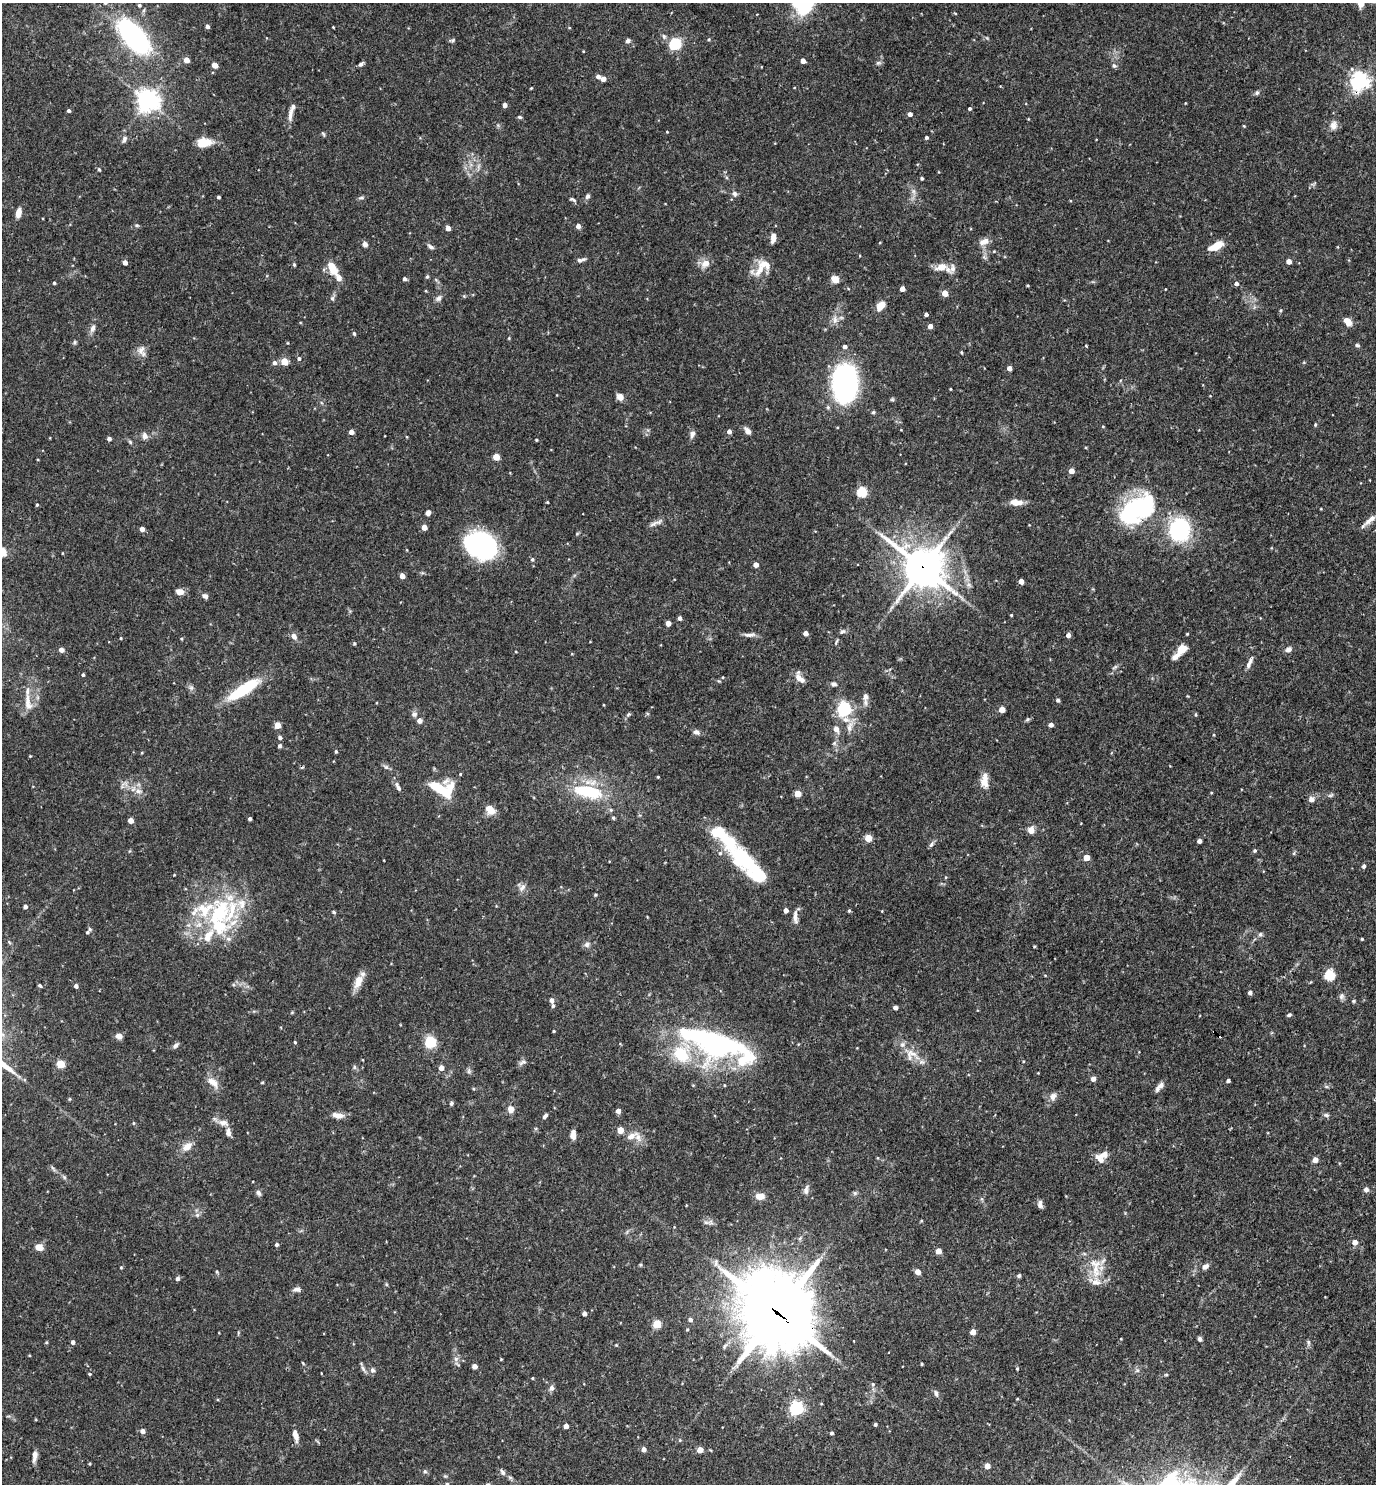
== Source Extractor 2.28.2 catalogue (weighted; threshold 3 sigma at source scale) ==
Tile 6 of 4 x 4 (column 2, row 2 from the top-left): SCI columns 1523-2896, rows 2967-4448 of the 5935 x 5931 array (HDU 1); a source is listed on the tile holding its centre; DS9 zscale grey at full resolution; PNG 1378 x 1486 px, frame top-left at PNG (2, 3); no overlay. Shown black and unused: <1% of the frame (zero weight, under 3 of 4 exposures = <1% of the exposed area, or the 3 px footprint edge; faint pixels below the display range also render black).
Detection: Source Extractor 2.28.2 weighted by HDU 2 'WHT'; one run over the whole footprint, this tile lists its part. Background 0.0714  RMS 0.0036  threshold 0.0162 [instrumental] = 3 sigma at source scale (4.5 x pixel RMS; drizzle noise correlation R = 1.50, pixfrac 1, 0.05/0.05 arcsec/px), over >= 5 px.
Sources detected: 350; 1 too faint to see at this stretch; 2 inside a brighter object's white glare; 1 cosmic-ray / hot-pixel residue — not listed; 24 inside a brighter listed object's ellipse — not listed separately; the other 322 listed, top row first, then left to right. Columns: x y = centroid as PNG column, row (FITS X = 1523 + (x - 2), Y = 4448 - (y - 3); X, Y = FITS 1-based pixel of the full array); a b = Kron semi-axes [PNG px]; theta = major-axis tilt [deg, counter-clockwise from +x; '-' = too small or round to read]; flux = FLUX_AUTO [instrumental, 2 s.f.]
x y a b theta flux
1361 3 8 5 -89 4.2
139 5 5 4 - 0.62
955 13 5 3 - 0.3
207 26 4 4 - 1.1
333 27 2 2 - 0.26
569 28 5 3 - 0.31
133 36 25 11 -49 93
709 39 4 4 - 0.45
452 40 9 4 11 0.57
628 41 7 5 19 0.86
675 44 6 6 - 25
583 51 4 2 - 0.26
186 60 4 4 - 3.3
803 61 4 4 - 2.7
878 63 7 5 12 0.75
361 64 6 4 39 0.94
215 65 6 5 - 1.8
1114 65 7 6 - 0.77
598 76 4 4 - 1.5
603 79 5 4 - 2.7
1360 81 6 6 - 160
531 88 3 2 - 0.3
1257 93 6 5 - 0.68
148 100 8 7 - 230
505 105 4 4 - 1.8
970 109 3 3 - 0.71
69 111 4 3 - 0.74
910 114 4 4 - 1.8
290 115 18 6 82 2.2
520 117 5 4 - 0.52
1333 125 12 10 82 2.2
1244 126 3 3 - 0.3
667 132 3 2 - 0.24
323 134 6 4 -47 0.52
927 137 4 4 - 0.71
124 139 10 5 69 1
204 143 18 10 6 5.7
99 169 5 3 - 0.48
922 178 3 3 - 0.63
1314 184 9 3 21 0.52
913 191 7 5 -89 0.98
735 194 7 6 - 1
587 196 6 5 - 1
218 197 3 3 - 0.69
361 198 10 4 5 0.63
572 199 9 4 -15 0.66
18 213 8 5 78 3.2
137 225 6 3 17 0.46
578 226 4 4 - 1.8
448 228 4 4 - 2.4
773 238 11 5 80 2.7
984 242 14 8 23 2.5
365 244 6 6 - 1.3
1216 246 17 7 26 5.4
430 247 9 5 -29 0.97
581 260 11 5 13 1.1
1289 261 4 4 - 2.8
125 262 4 4 - 2.2
706 263 8 7 - 3.6
294 264 5 4 - 0.46
941 267 15 8 9 4.2
332 268 14 7 -59 6.9
759 270 22 9 56 4.6
427 277 5 4 - 0.58
404 279 4 4 - 0.96
835 279 5 4 - 10
54 283 3 3 - 0.42
1236 283 4 4 - 1.3
1028 285 3 3 - 0.4
902 289 4 4 - 2.7
1165 289 3 2 - 0.2
945 293 4 4 - 5.3
332 298 7 6 - 0.76
438 298 9 7 39 1.3
881 305 10 6 54 4.5
1281 310 4 4 - 0.39
926 314 4 3 - 0.92
835 320 12 6 88 1.9
1348 321 10 7 -49 3.1
930 326 4 4 - 2.3
92 328 11 6 70 1.6
354 334 5 4 - 0.49
509 338 4 4 - 0.33
75 342 6 4 89 0.5
1086 345 3 3 - 0.52
1357 345 7 4 -11 0.61
845 346 4 4 - 1.2
141 351 15 10 -66 2.5
961 352 4 3 - 0.35
299 358 5 5 - 0.77
284 361 5 4 - 8.7
274 363 5 5 - 1.2
1009 368 4 4 - 2.1
845 383 29 19 89 74
950 389 3 2 - 0.28
620 397 7 6 - 2.4
873 412 5 4 - 0.46
1315 424 5 4 - 0.46
1103 426 4 3 - 0.29
729 431 4 4 - 1.6
748 431 9 6 -51 1.8
351 432 4 4 - 2.2
692 434 10 6 73 1.3
145 436 9 7 -66 1.6
109 439 4 4 - 1.2
536 440 4 3 - 0.4
130 442 6 4 -48 0.55
496 457 4 4 - 7.4
1071 471 4 4 - 3.4
862 492 5 5 - 27
547 502 3 2 - 0.3
1016 502 17 7 -2 3.3
37 505 4 3 - 0.41
1137 509 41 23 33 49
1321 509 5 3 - 0.28
428 513 5 5 - 1.3
1370 520 21 6 39 2.7
655 523 22 5 20 1.8
424 527 4 4 - 3.4
142 529 4 4 - 2.2
1179 530 21 18 -89 34
481 545 29 22 -23 57
532 559 5 5 - 0.63
756 565 4 4 - 2.7
923 567 16 14 -39 770
402 576 4 4 - 3
1021 581 4 4 - 2.9
180 592 8 6 -12 2.7
205 596 6 6 - 1.2
1011 615 3 3 - 0.35
680 618 4 4 - 1.2
668 623 4 4 - 2.8
842 631 9 6 30 0.89
806 633 4 4 - 2.4
1187 634 3 3 - 0.29
749 635 17 5 2 1.6
1068 635 4 4 - 1.7
294 636 8 6 -61 1.7
121 638 3 3 - 0.33
181 639 4 3 - 0.39
836 642 8 3 68 0.5
354 643 4 4 - 0.48
1182 649 13 10 46 3.7
1288 649 9 6 22 1.3
61 650 4 4 - 2.3
1249 662 17 5 67 1.8
1115 667 9 3 33 0.68
83 675 4 4 - 0.59
723 677 4 3 - 0.27
799 678 16 8 -58 2.7
834 684 7 6 - 1.1
191 688 6 6 - 0.87
243 690 41 11 33 17
865 697 10 7 77 1.8
1058 700 4 4 - 0.8
28 703 24 9 -83 3.6
604 705 3 2 - 0.26
844 709 6 6 - 59
1002 710 4 4 - 4.5
414 714 7 7 - 1.1
628 714 6 5 - 0.56
1196 714 5 3 - 0.41
1027 719 6 5 - 0.59
419 721 4 4 - 2.2
277 725 4 4 - 6.2
1051 725 4 4 - 1.8
849 727 16 7 80 2.6
836 729 7 6 - 2.3
696 732 8 6 -20 1.3
280 738 5 4 - 0.98
834 743 6 5 - 0.75
280 746 5 5 - 0.65
336 751 4 3 - 0.53
30 756 3 3 - 0.25
386 767 7 5 -44 0.86
658 777 3 3 - 0.34
984 781 19 9 87 3.8
398 787 13 5 -66 1.4
437 787 24 9 -34 12
138 791 9 6 -15 1.7
588 791 36 16 -12 19
798 794 4 4 - 6.9
1311 799 6 5 - 2.3
490 810 11 8 -42 4.2
611 810 6 5 - 0.54
613 818 4 4 - 0.52
250 819 3 3 - 0.75
131 820 4 4 - 3.7
1031 830 7 6 - 3.1
868 838 5 4 - 10
1199 841 4 4 - 1.7
931 844 9 5 52 0.85
1255 850 4 4 - 0.55
1294 853 6 4 72 0.44
1086 857 4 4 - 4.6
744 860 41 19 -39 23
1364 866 5 4 - 0.9
174 875 4 3 - 0.26
522 887 12 7 54 1.7
595 895 4 4 - 0.46
25 907 4 4 - 1.1
786 910 4 4 - 2
849 911 4 3 - 0.48
882 911 4 2 - 0.25
334 912 5 4 - 0.48
219 913 43 24 59 33
795 916 19 5 -87 2
88 931 9 4 51 0.89
1260 934 6 5 - 0.76
1362 939 3 3 - 0.39
587 945 8 8 - 1.2
1034 946 5 3 - 0.33
1330 975 5 5 - 30
358 982 19 9 62 4.3
40 985 5 4 - 0.58
76 986 4 4 - 1.1
1250 993 4 4 - 1.1
1341 996 9 7 75 1.1
552 1000 5 4 - 1.4
1353 1001 5 4 - 0.43
553 1006 5 4 - 0.75
895 1007 4 4 - 1.4
1289 1015 5 4 - 0.65
554 1031 3 3 - 0.41
1214 1031 3 2 - 0.44
119 1036 7 6 - 1.9
295 1042 4 3 - 0.38
430 1042 12 12 - 7.9
175 1045 9 5 43 1
714 1047 56 35 -24 58
911 1054 18 14 51 4.5
523 1062 12 6 28 1.1
61 1064 5 5 - 12
354 1067 6 5 - 0.61
441 1068 4 4 - 2.6
469 1071 6 6 - 0.78
1093 1079 5 5 - 1.4
1228 1081 4 3 - 0.93
213 1082 18 9 -41 3.4
262 1083 5 3 - 0.3
1161 1085 10 7 49 2
474 1089 5 3 - 0.36
1053 1096 10 8 57 1.8
451 1103 6 5 - 0.63
511 1109 7 6 - 3
618 1111 4 4 - 2
338 1115 13 6 -9 3.2
1326 1115 8 5 -10 0.8
545 1116 7 4 52 0.94
133 1123 5 3 - 0.37
223 1123 14 8 -8 2.3
620 1130 4 4 - 5.7
228 1132 10 6 -81 1.8
573 1135 9 5 89 2.5
631 1136 16 7 27 2.6
187 1147 14 9 31 3.2
1104 1155 20 7 14 2.9
1315 1160 5 4 - 2.6
53 1168 9 3 -60 0.67
64 1177 6 4 -72 0.55
1366 1189 5 5 - 1.3
806 1190 13 6 79 1.6
258 1193 8 6 -64 0.95
855 1193 6 5 - 0.63
760 1196 9 6 2 3.5
1040 1204 10 6 -82 1.4
197 1215 6 5 - 0.73
921 1221 5 3 - 0.34
706 1222 10 6 -12 1.2
1355 1242 5 5 - 2.6
277 1245 4 4 - 0.78
39 1247 7 6 - 4.2
938 1251 4 4 - 3.4
121 1267 4 4 - 0.36
1205 1267 10 7 29 1.6
1095 1269 27 11 -82 7.3
217 1272 5 3 - 0.42
918 1272 5 4 - 2.9
1019 1276 4 4 - 0.78
177 1278 4 4 - 1
297 1289 9 5 3 1.4
777 1312 29 24 -48 2800
584 1314 4 4 - 1.4
690 1320 5 4 - 1
657 1324 5 5 - 13
973 1332 4 4 - 3.7
1200 1339 6 4 -57 0.85
46 1342 4 4 - 0.39
73 1342 4 4 - 1.2
1308 1342 9 4 -89 0.7
616 1345 4 4 - 0.34
456 1359 6 6 - 1
501 1359 3 3 - 0.29
303 1363 5 3 - 0.33
922 1364 3 3 - 0.44
475 1366 4 4 - 2.6
363 1369 11 5 -60 1.1
1017 1369 4 4 - 0.33
372 1370 7 7 - 1.1
1137 1370 6 6 - 0.76
89 1374 4 3 - 0.36
1166 1375 5 3 - 0.4
532 1378 3 3 - 0.34
873 1384 6 5 - 0.64
551 1388 8 6 76 1.2
936 1393 9 5 -66 1.1
1017 1399 5 3 - 0.26
797 1408 6 6 - 76
875 1424 3 3 - 0.64
566 1426 4 4 - 2.4
142 1431 5 4 - 1.9
831 1433 4 4 - 0.68
295 1435 15 6 -76 2.2
680 1440 5 4 - 0.38
644 1449 4 4 - 2.1
700 1450 4 4 - 4.8
35 1456 13 5 81 2
90 1464 4 3 - 0.32
987 1466 4 4 - 3.5
425 1471 6 5 - 0.61
502 1472 10 5 -60 1.1
447 1484 4 3 - 0.41
Overlapping masked pixels (flux is a lower limit): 5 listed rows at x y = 1360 81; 923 567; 1214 1031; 777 1312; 295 1435
Isophote crosses this tile's border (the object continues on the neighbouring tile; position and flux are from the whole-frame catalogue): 2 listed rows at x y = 1361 3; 447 1484